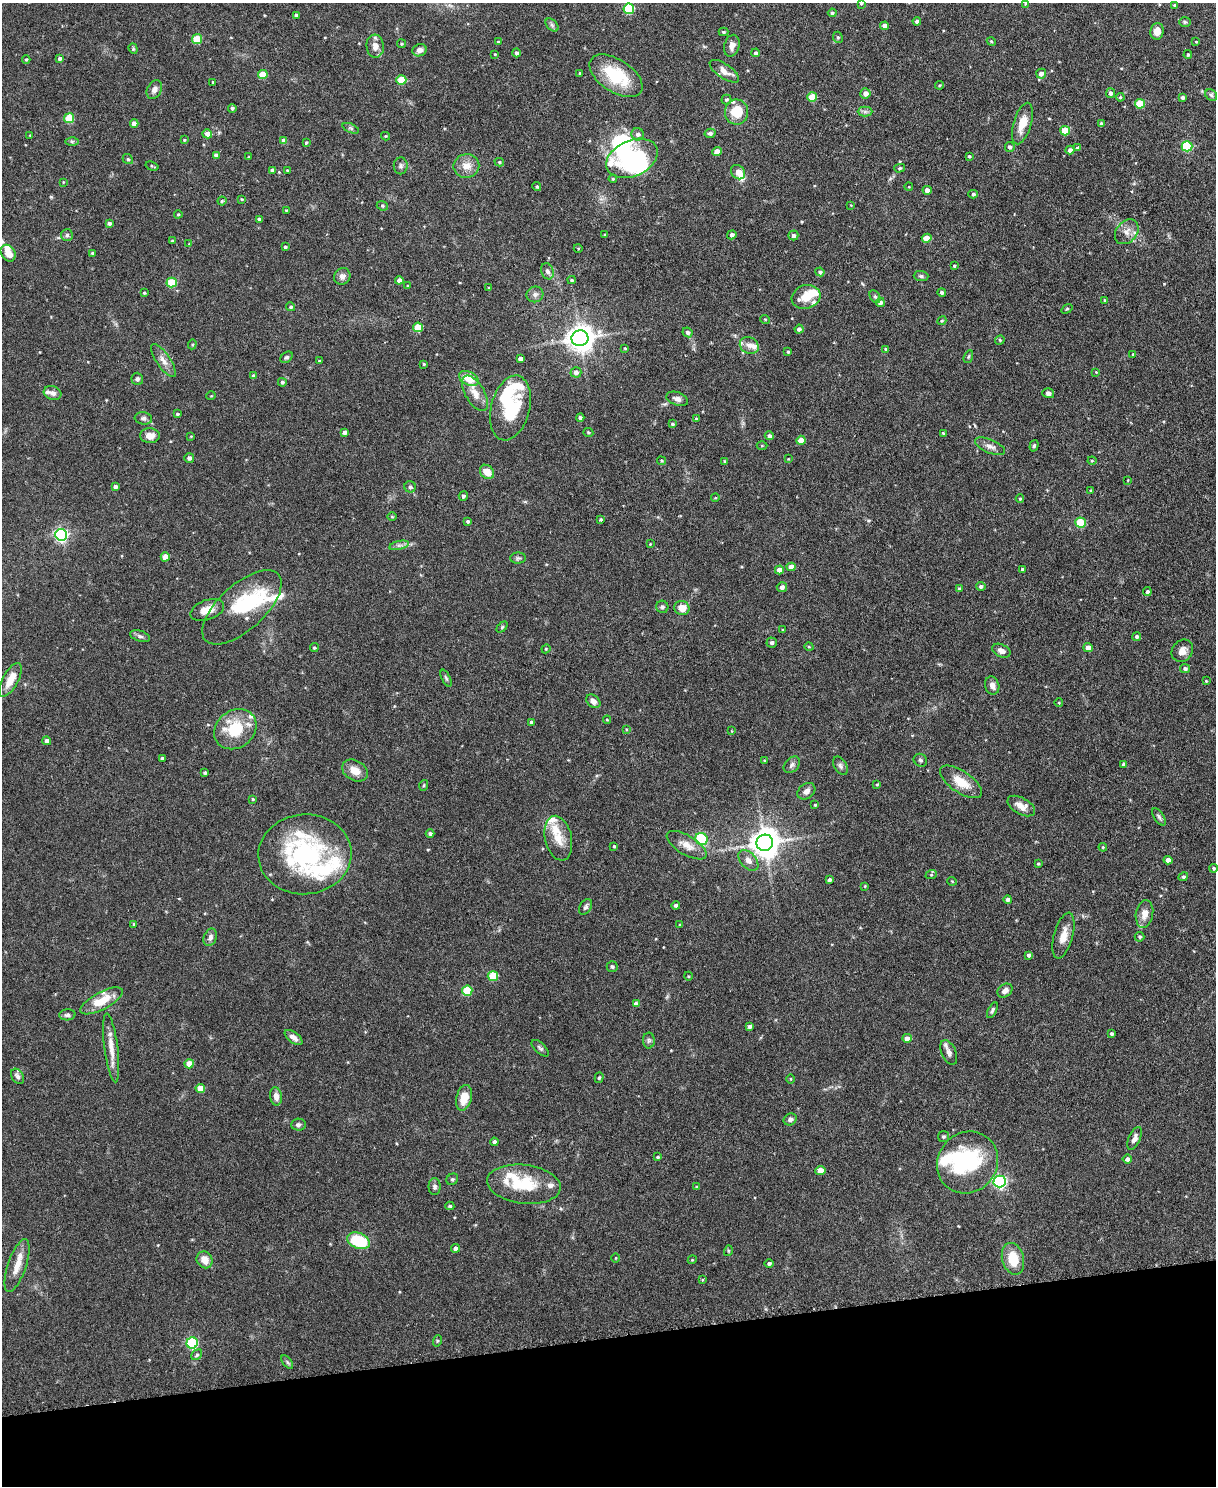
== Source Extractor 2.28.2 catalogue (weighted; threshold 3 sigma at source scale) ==
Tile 10 of 4 x 3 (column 2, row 3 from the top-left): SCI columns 1217-2430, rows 135-1618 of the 4863 x 4841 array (HDU 1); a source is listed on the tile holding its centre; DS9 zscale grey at full resolution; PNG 1218 x 1488 px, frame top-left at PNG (2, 3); each listed source drawn as its Kron ellipse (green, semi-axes under 4 px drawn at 4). Shown black and unused: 10% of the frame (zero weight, under 3 of 6 exposures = <1% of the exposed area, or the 3 px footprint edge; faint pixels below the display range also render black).
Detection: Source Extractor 2.28.2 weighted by HDU 2 'WHT'; one run over the whole footprint, this tile lists its part. Background 0.12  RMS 0.0041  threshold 0.0169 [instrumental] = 3 sigma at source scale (4.09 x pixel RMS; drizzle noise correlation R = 1.36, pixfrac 0.8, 0.05/0.05 arcsec/px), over >= 5 px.
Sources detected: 361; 8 inside a brighter object's white glare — neither listed nor drawn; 28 inside a brighter listed object's ellipse — not listed separately; the other 325 listed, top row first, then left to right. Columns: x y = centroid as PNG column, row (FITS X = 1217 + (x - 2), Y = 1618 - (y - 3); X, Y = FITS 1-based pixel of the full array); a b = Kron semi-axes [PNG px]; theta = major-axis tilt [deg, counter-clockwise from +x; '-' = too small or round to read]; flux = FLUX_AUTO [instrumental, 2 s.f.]
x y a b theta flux
861 3 4 4 - 0.54
1025 4 4 3 - 0.33
1174 5 4 3 - 0.53
629 9 5 5 - 23
832 13 4 4 - 0.76
296 15 4 3 - 1.1
917 21 4 4 - 1.3
1185 22 6 5 - 0.62
552 25 8 5 -45 0.83
885 26 4 4 - 2.3
1157 31 8 6 78 3.5
723 32 5 4 - 0.56
838 37 6 4 -68 0.59
197 39 5 5 - 12
991 41 4 3 - 0.37
498 42 3 3 - 0.52
1196 42 4 3 - 0.26
401 44 4 4 - 0.59
375 46 11 8 -86 2.6
732 46 11 7 74 2.4
133 49 5 4 - 0.55
420 50 7 6 - 2.3
516 53 4 4 - 1
756 53 4 4 - 0.82
495 54 3 2 - 0.31
1188 55 4 4 - 0.55
60 59 4 4 - 0.94
26 60 4 4 - 0.46
724 71 17 7 -34 3
580 73 3 3 - 0.37
1041 74 5 5 - 2
263 75 5 4 - 9.8
616 76 30 16 -33 20
401 80 5 4 - 11
213 82 3 3 - 0.38
939 85 4 4 - 0.4
154 90 10 7 61 1.9
865 93 5 5 - 2.8
1110 93 5 4 - 1.3
1211 95 6 5 - 0.8
812 97 5 4 - 10
1120 97 4 3 - 0.45
1183 97 4 4 - 0.98
726 99 5 5 - 0.58
1140 104 5 5 - 14
232 108 4 4 - 0.71
736 112 12 11 - 9.1
865 112 7 5 0 1
69 118 5 5 - 13
134 123 4 4 - 2.5
1022 124 21 9 73 6.5
1101 124 4 4 - 0.76
351 128 9 4 -23 0.78
1065 131 5 4 - 9.1
710 133 5 4 - 1.1
207 134 5 4 - 2.9
638 134 6 6 - 1.5
30 135 4 3 - 0.35
386 136 4 4 - 0.37
184 140 3 3 - 0.42
284 141 4 4 - 2.6
72 142 6 4 -1 0.6
306 143 4 3 - 0.45
1187 146 5 5 - 24
1010 147 5 5 - 1
1078 148 4 3 - 0.91
1070 150 4 4 - 1.7
717 152 5 4 - 4.4
216 155 4 4 - 1.3
969 156 3 3 - 0.53
249 157 4 2 - 0.28
632 158 27 18 24 27
128 159 5 4 - 0.58
499 162 5 4 - 0.58
152 166 6 3 -19 0.51
401 166 8 7 - 1.1
466 166 13 12 - 4.4
900 168 5 4 - 0.55
272 170 4 4 - 1.3
287 170 3 2 - 0.38
738 172 8 6 -46 4.7
613 179 4 4 - 0.45
63 182 3 3 - 0.31
537 187 4 3 - 0.54
909 187 4 3 - 0.31
927 190 4 4 - 2.1
973 194 5 4 - 0.64
242 199 4 3 - 0.38
222 201 4 4 - 0.49
851 205 3 2 - 0.25
382 206 6 4 -22 0.52
286 210 3 3 - 0.29
178 214 4 4 - 0.47
259 219 4 3 - 0.81
109 223 4 3 - 1.1
1127 232 14 10 50 3
67 235 6 6 - 0.85
605 235 3 3 - 0.48
732 235 5 4 - 1.1
793 235 5 5 - 1.1
927 238 5 4 - 6.1
172 241 3 3 - 0.53
189 244 4 4 - 0.32
285 247 3 3 - 0.61
578 248 4 3 - 0.33
8 253 9 6 -56 4.5
92 253 4 4 - 0.67
954 266 3 3 - 0.48
547 271 8 6 -68 1.4
820 272 4 4 - 0.88
342 276 8 8 - 1.9
921 276 7 5 -2 0.7
399 280 4 4 - 1.9
572 280 4 3 - 0.57
172 282 5 5 - 16
408 286 3 3 - 0.36
489 288 3 3 - 0.53
942 292 4 4 - 0.98
144 293 3 3 - 0.45
535 294 8 8 - 1.4
806 297 14 11 16 6.8
875 297 7 5 -62 0.69
1105 300 4 3 - 0.46
880 302 5 4 - 1.5
291 307 4 4 - 0.76
1067 309 6 3 36 0.39
765 319 5 3 - 0.34
942 321 4 4 - 0.43
418 327 5 4 - 11
799 329 4 4 - 1.1
688 332 5 4 - 0.96
580 338 8 8 - 460
1000 340 5 4 - 0.49
192 344 5 4 - 0.48
749 345 10 8 -30 2.5
625 348 4 4 - 0.48
886 349 3 3 - 0.57
788 352 4 3 - 0.5
1133 354 4 3 - 0.53
286 357 7 5 37 0.7
968 357 6 4 72 0.58
520 359 4 3 - 1.3
163 361 19 7 -56 2.8
320 361 3 3 - 0.52
424 364 4 3 - 0.41
576 372 5 5 - 1.7
1096 372 3 3 - 0.26
253 376 4 4 - 0.93
469 378 10 6 -28 7.5
137 379 6 6 - 0.95
282 382 4 4 - 0.66
53 393 9 7 -16 1.5
475 393 20 9 -60 4.2
1048 393 6 5 - 1.2
211 396 5 3 - 0.3
677 399 11 6 -19 1.8
510 408 33 19 76 29
177 414 4 3 - 0.59
580 417 4 4 - 0.76
143 418 8 6 -9 1.1
696 419 4 3 - 0.62
672 424 4 3 - 0.69
344 432 4 4 - 1.4
588 433 5 4 - 0.46
943 433 3 3 - 0.4
150 436 10 7 0 3.2
191 436 4 2 - 0.26
769 436 4 4 - 1.2
801 440 4 4 - 4.7
762 446 5 3 - 0.37
990 446 16 6 -23 2.3
1034 446 6 4 73 0.58
189 458 5 5 - 1.3
788 459 4 3 - 0.27
661 461 4 3 - 0.4
724 461 4 3 - 0.39
1092 461 4 4 - 0.39
487 472 8 6 -44 4.2
1128 480 4 3 - 0.28
115 487 4 4 - 1.4
410 487 6 5 - 0.81
1091 490 4 3 - 0.39
463 496 5 4 - 0.81
715 498 4 3 - 0.3
1020 499 4 4 - 0.41
392 516 5 3 - 0.39
601 519 3 3 - 0.43
468 521 4 3 - 0.66
1080 523 5 5 - 16
61 535 6 6 - 84
650 544 3 3 - 0.29
399 545 10 4 12 1.3
165 557 4 4 - 6.2
518 558 8 5 1 0.85
791 567 4 4 - 3.3
1022 569 4 4 - 0.56
779 570 4 4 - 3
981 586 5 4 - 0.99
782 587 5 5 - 1.6
959 588 4 3 - 0.46
1147 592 4 4 - 0.96
242 607 49 23 42 21
662 607 6 6 - 1
682 608 8 7 - 4.6
207 610 17 10 20 4.9
502 627 6 4 46 0.55
783 630 3 3 - 0.42
140 636 10 5 -18 1.1
1137 637 4 4 - 0.83
772 642 5 5 - 1
809 647 5 3 - 0.35
314 648 4 4 - 0.55
1088 648 5 4 - 1.7
546 649 4 4 - 0.37
1001 651 9 6 -26 2.1
1182 651 12 10 51 2.9
1185 668 5 4 - 0.95
446 678 9 4 -64 0.71
10 680 19 8 61 6.1
1206 681 3 3 - 0.29
992 686 9 7 -72 2
593 701 8 5 -38 2
1059 703 4 3 - 0.32
607 720 4 4 - 0.37
532 722 4 4 - 0.94
235 729 22 18 37 15
626 729 4 3 - 0.31
732 731 4 3 - 0.24
47 741 4 4 - 1.5
162 758 3 3 - 0.54
764 760 3 3 - 0.32
920 760 7 6 - 0.82
1124 764 4 4 - 1.3
792 765 9 6 46 1.3
840 766 10 6 -60 1.2
355 771 14 10 -30 4
205 773 3 3 - 0.68
961 782 24 10 -34 7.5
877 784 3 3 - 0.35
424 785 5 3 - 0.43
806 791 10 7 38 2
253 799 3 3 - 0.36
815 805 4 4 - 0.47
1021 806 15 8 -29 3.7
1159 817 10 5 -56 0.96
430 834 4 4 - 0.94
558 838 23 13 -77 6.8
701 839 6 6 - 25
765 843 8 8 - 560
687 845 22 9 -31 4.6
614 846 3 3 - 0.54
1103 847 4 3 - 0.44
305 854 46 40 4 53
748 860 12 7 -47 2.3
1168 860 4 4 - 3.2
1038 864 4 3 - 0.42
1214 868 4 4 - 0.65
931 875 6 4 18 0.41
1183 877 5 4 - 0.74
829 880 4 4 - 1.2
952 881 5 3 - 0.29
865 886 3 3 - 0.34
1008 899 4 4 - 1.2
676 905 4 3 - 1.1
586 907 8 5 59 1.1
1144 914 14 8 81 3.2
134 924 4 3 - 0.61
680 925 4 3 - 0.52
1063 936 23 9 75 4.6
210 937 9 6 66 1.6
1140 937 5 5 - 0.65
1028 955 4 4 - 0.8
612 967 5 5 - 0.83
493 976 5 5 - 15
688 976 4 3 - 0.31
467 991 5 5 - 15
1005 991 8 6 38 2
101 1001 23 9 28 9.1
636 1004 4 4 - 1.8
992 1010 9 4 62 0.92
67 1015 8 5 4 1.1
749 1026 3 3 - 0.95
1111 1034 4 4 - 0.82
294 1038 10 5 -37 2.2
907 1038 5 4 - 2.3
649 1040 8 6 89 0.93
111 1048 35 6 -83 5.2
540 1048 11 5 -44 0.98
949 1052 13 7 -67 2.2
189 1064 4 4 - 5.2
17 1076 8 5 -57 1.2
599 1078 5 4 - 0.53
791 1079 5 3 - 0.32
200 1088 5 4 - 5.2
276 1096 9 6 -80 2.6
464 1098 13 7 76 6.6
790 1119 7 5 33 1.3
298 1125 7 6 - 1.1
943 1137 5 5 - 0.61
1135 1138 12 6 66 2
494 1142 4 4 - 1
658 1157 4 3 - 0.54
1127 1159 5 4 - 1.6
967 1162 32 29 50 33
820 1170 5 4 - 5
452 1179 6 5 - 0.67
1000 1181 6 6 - 79
524 1184 37 19 -7 17
434 1187 8 6 -90 1.2
696 1187 4 3 - 0.42
450 1206 4 4 - 0.57
358 1241 12 7 -21 19
455 1248 4 4 - 1.8
728 1251 5 3 - 0.41
616 1258 5 3 - 0.34
1013 1259 16 11 -75 9.6
205 1260 9 7 -57 3.6
692 1260 4 3 - 0.34
769 1263 4 4 - 0.9
17 1265 28 9 71 5.7
702 1280 3 3 - 0.61
437 1341 6 3 72 0.49
192 1343 6 5 - 36
197 1355 6 4 41 0.76
287 1362 8 4 -54 0.69
Isophote crosses this tile's border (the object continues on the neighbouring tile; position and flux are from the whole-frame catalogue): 1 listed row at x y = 861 3